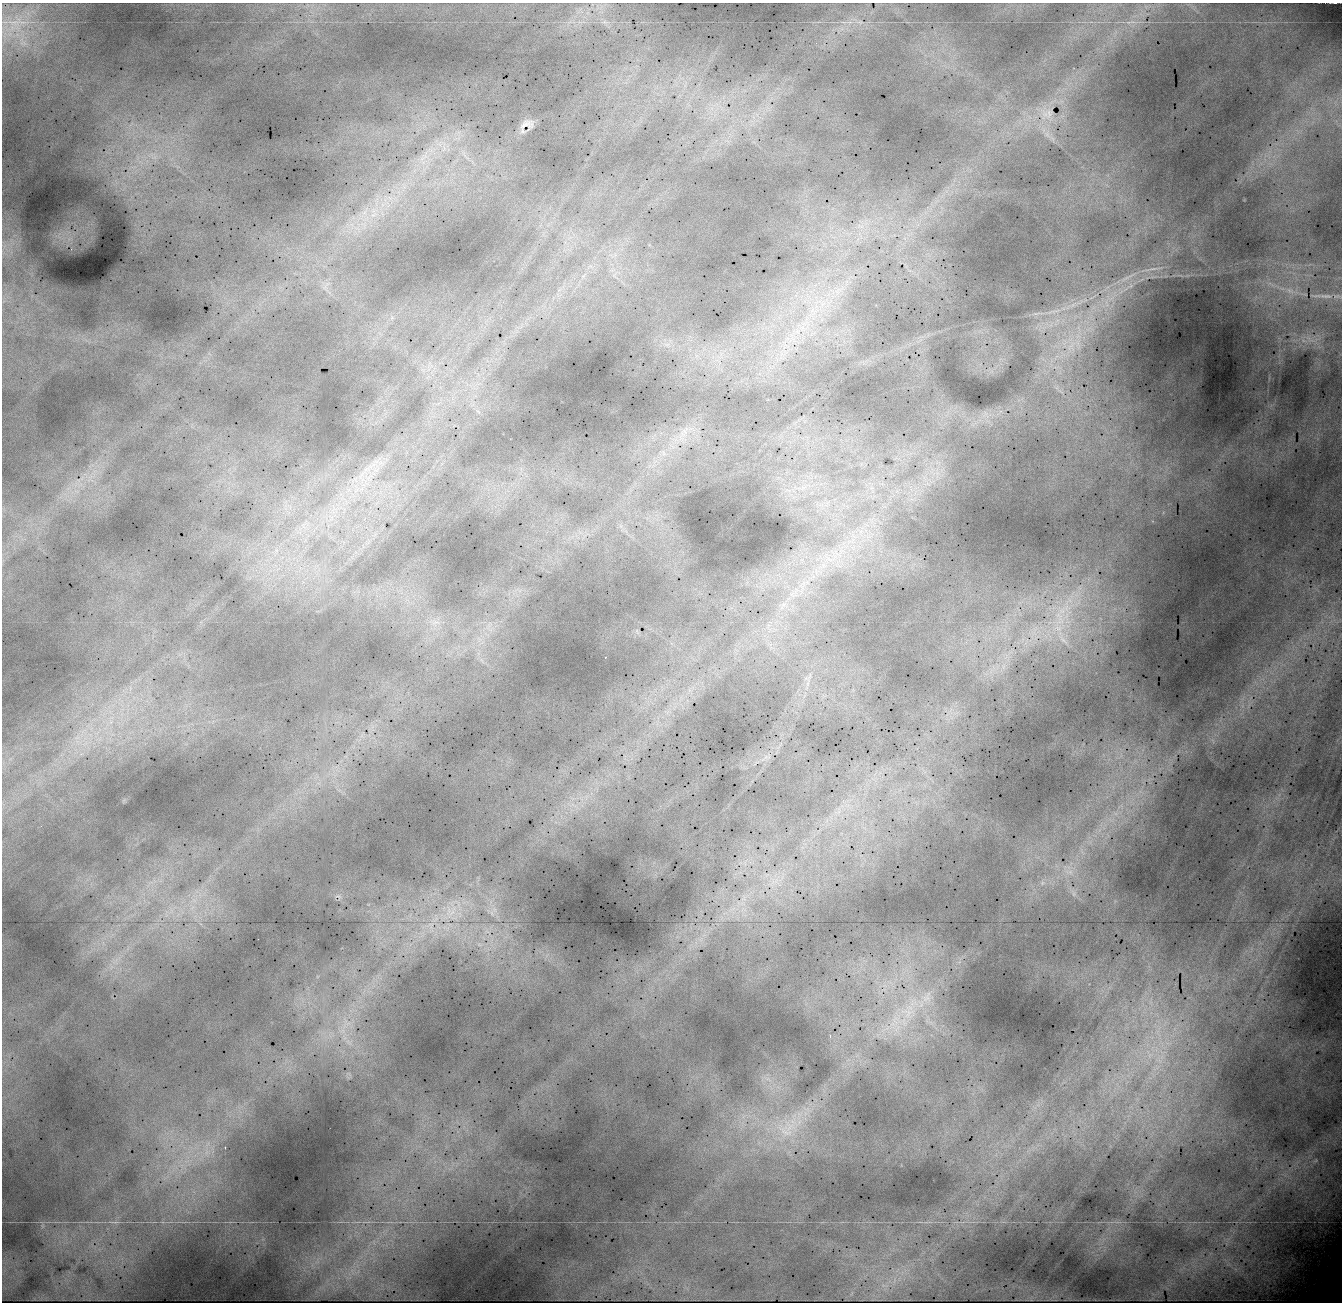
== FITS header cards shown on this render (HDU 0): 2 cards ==
NAXIS1  =                 1340 / Number of columns
NAXIS2  =                 1300 / Number of rows

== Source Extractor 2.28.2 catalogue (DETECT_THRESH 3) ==
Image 1340 x 1300 px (HDU 0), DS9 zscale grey, 1 PNG px = 1 image px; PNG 1344 x 1304 px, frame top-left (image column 1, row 1300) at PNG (2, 3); no overlay
Background 22000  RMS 170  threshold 504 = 3 sigma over >= 5 px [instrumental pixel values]
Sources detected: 51; all 51 listed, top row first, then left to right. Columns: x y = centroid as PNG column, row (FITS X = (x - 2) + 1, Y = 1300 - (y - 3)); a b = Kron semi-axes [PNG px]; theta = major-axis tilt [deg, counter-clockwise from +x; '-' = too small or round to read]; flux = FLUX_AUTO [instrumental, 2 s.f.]
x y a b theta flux
1335 3 3 2 - 9400
850 22 9 4 1 40000
1133 22 12 4 -3 44000
816 43 2 2 - 35000
1049 113 8 5 69 31000
527 124 12 9 17 84000
1047 134 12 6 -47 69000
465 155 23 4 -51 81000
423 157 20 9 42 200000
390 198 8 5 -35 45000
374 215 13 7 24 110000
4 246 9 7 -79 58000
71 249 3 2 - 18000
1155 268 26 3 6 64000
1127 277 27 4 28 85000
1290 290 14 5 -28 68000
838 291 13 7 61 100000
1326 296 19 6 -4 56000
823 304 10 7 3 86000
813 311 13 8 -45 120000
1054 311 29 5 14 140000
797 331 9 7 -81 80000
1071 346 18 6 49 120000
685 431 10 7 -57 68000
663 453 7 4 -71 30000
303 525 10 6 -79 64000
276 550 8 7 - 57000
1059 618 30 27 73 810000
436 622 14 6 0 88000
1063 639 27 8 -48 200000
808 683 7 4 71 32000
77 738 10 4 8 51000
1070 872 7 6 - 47000
1042 883 7 5 47 30000
1074 894 7 4 -90 27000
338 896 11 6 -27 37000
743 898 9 5 45 48000
452 912 13 4 50 64000
492 913 7 4 -71 27000
479 944 7 4 -19 26000
926 998 15 12 18 160000
907 1013 25 18 -14 420000
896 1020 19 14 -35 280000
347 1023 16 10 -37 160000
343 1031 11 8 6 100000
830 1036 3 2 - 91000
349 1042 12 7 -47 81000
786 1132 32 12 -30 360000
225 1147 3 2 - 84000
114 1222 15 2 -2 31000
42 1226 7 5 -90 27000
At the frame edge (FLAGS 8, measured only in part): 1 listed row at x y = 1335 3